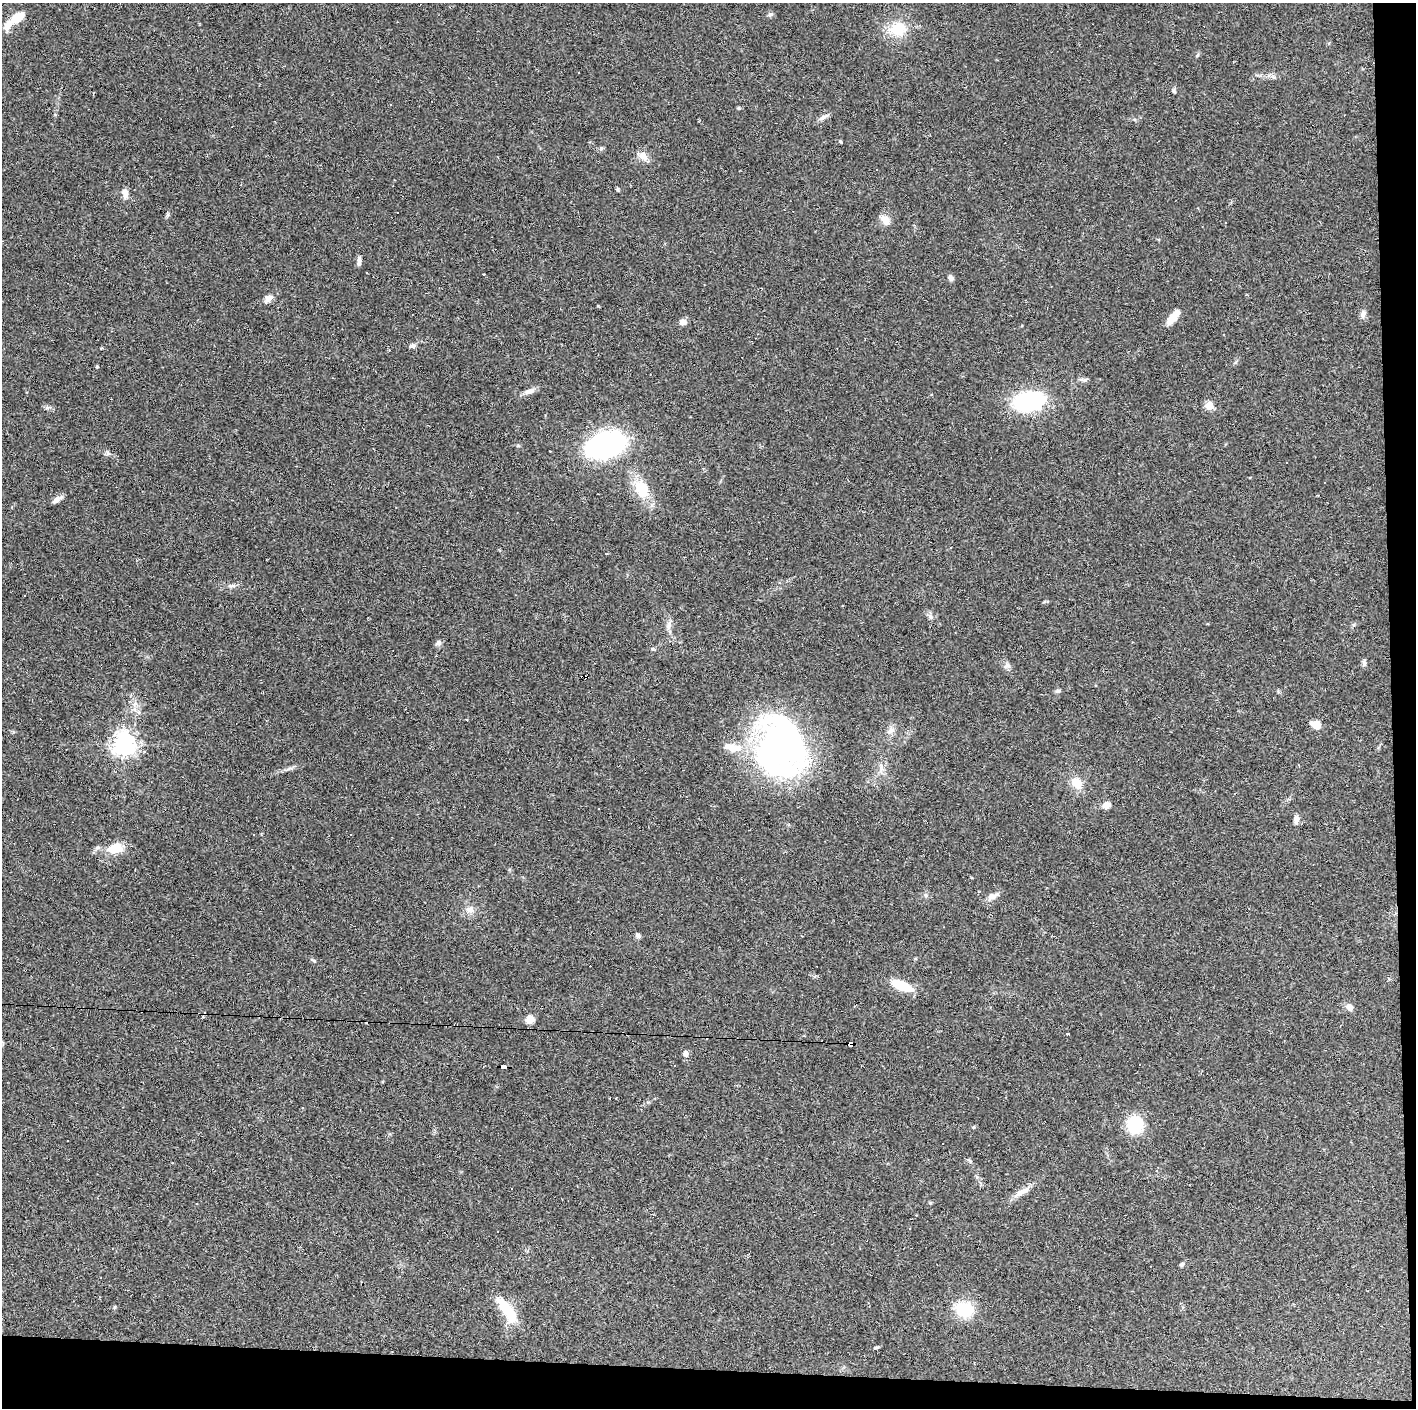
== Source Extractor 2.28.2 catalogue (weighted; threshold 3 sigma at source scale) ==
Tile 9 of 3 x 3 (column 3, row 3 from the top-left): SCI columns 2830-4243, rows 1-1406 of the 4243 x 4220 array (HDU 1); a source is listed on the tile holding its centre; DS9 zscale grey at full resolution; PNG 1418 x 1410 px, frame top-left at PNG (2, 3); no overlay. Shown black and unused: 5% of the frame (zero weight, under 2 of 3 exposures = <1% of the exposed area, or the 3 px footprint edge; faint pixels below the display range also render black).
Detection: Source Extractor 2.28.2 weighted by HDU 2 'WHT'; one run over the whole footprint, this tile lists its part. Background 0.0866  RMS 0.0065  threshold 0.0292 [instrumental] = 3 sigma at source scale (4.5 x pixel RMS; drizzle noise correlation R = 1.50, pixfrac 1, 0.05/0.05 arcsec/px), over >= 5 px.
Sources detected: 80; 14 cosmic-ray / hot-pixel residue — not listed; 1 inside a brighter listed object's ellipse — not listed separately; the other 65 listed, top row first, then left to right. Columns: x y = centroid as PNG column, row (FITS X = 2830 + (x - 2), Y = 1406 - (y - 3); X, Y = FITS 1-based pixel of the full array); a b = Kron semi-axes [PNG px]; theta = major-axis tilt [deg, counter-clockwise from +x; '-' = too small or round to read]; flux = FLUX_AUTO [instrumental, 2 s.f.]
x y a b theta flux
770 14 7 5 37 1.4
17 18 15 8 34 14
898 29 22 16 7 17
1274 77 6 5 - 1.3
1174 91 6 4 -47 0.9
739 108 5 4 - 0.8
823 117 12 6 31 2.5
643 156 12 8 -48 5.4
617 189 5 4 - 0.84
125 193 11 8 -84 3.3
885 220 14 9 -47 5.1
359 261 11 5 85 2.3
951 277 8 5 -60 2.2
268 298 12 8 43 3.6
1363 314 10 7 80 2.6
1172 318 17 9 49 7.5
683 322 8 7 - 3.3
412 346 8 6 3 2.2
1085 380 8 5 21 1.5
529 391 16 6 19 3.5
1029 401 30 18 9 63
1209 405 5 5 - 19
47 408 7 4 2 1.3
605 445 29 18 19 160
1286 462 3 2 - 0.5
642 489 21 14 -65 20
989 499 2 2 - 0.44
56 500 12 6 37 3.1
951 548 3 2 - 0.51
232 586 12 2 0 1.4
842 606 2 2 - 0.47
1208 624 3 3 - 0.78
668 626 12 6 79 3
438 643 9 6 37 1.7
652 649 5 4 - 0.8
1364 663 9 5 -84 1.6
1007 666 10 7 24 2.1
586 677 3 2 - 1.6
1058 691 7 5 3 1.3
1316 725 11 9 -26 5.9
891 730 11 8 40 3.2
124 744 7 7 - 500
780 746 46 38 -87 310
732 747 26 11 -9 12
1076 783 13 11 -51 9.7
1106 805 8 8 - 3.5
1296 819 11 7 88 3.1
115 848 16 10 14 14
992 896 14 7 15 3.7
470 910 12 10 9 4.4
638 935 7 5 -40 1.8
902 985 25 9 -22 17
1350 1007 10 8 -27 3.1
530 1019 9 7 24 5.5
851 1044 6 4 -2 140
685 1054 8 6 85 2.3
504 1067 7 3 -1 59
1135 1124 11 11 - 41
969 1161 9 3 -50 1
977 1177 6 4 -44 1
1022 1192 25 7 27 5.7
1182 1264 6 5 - 1.2
506 1309 38 12 -55 19
964 1309 15 12 -6 26
876 1347 7 3 8 0.91
Overlapping masked pixels (flux is a lower limit): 3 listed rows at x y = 586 677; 851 1044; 504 1067
Unlisted compact peaks at least as high as the median listed source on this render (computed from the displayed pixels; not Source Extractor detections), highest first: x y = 840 141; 601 148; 314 961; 926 895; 930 616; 930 1203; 291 768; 974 1127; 115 1307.